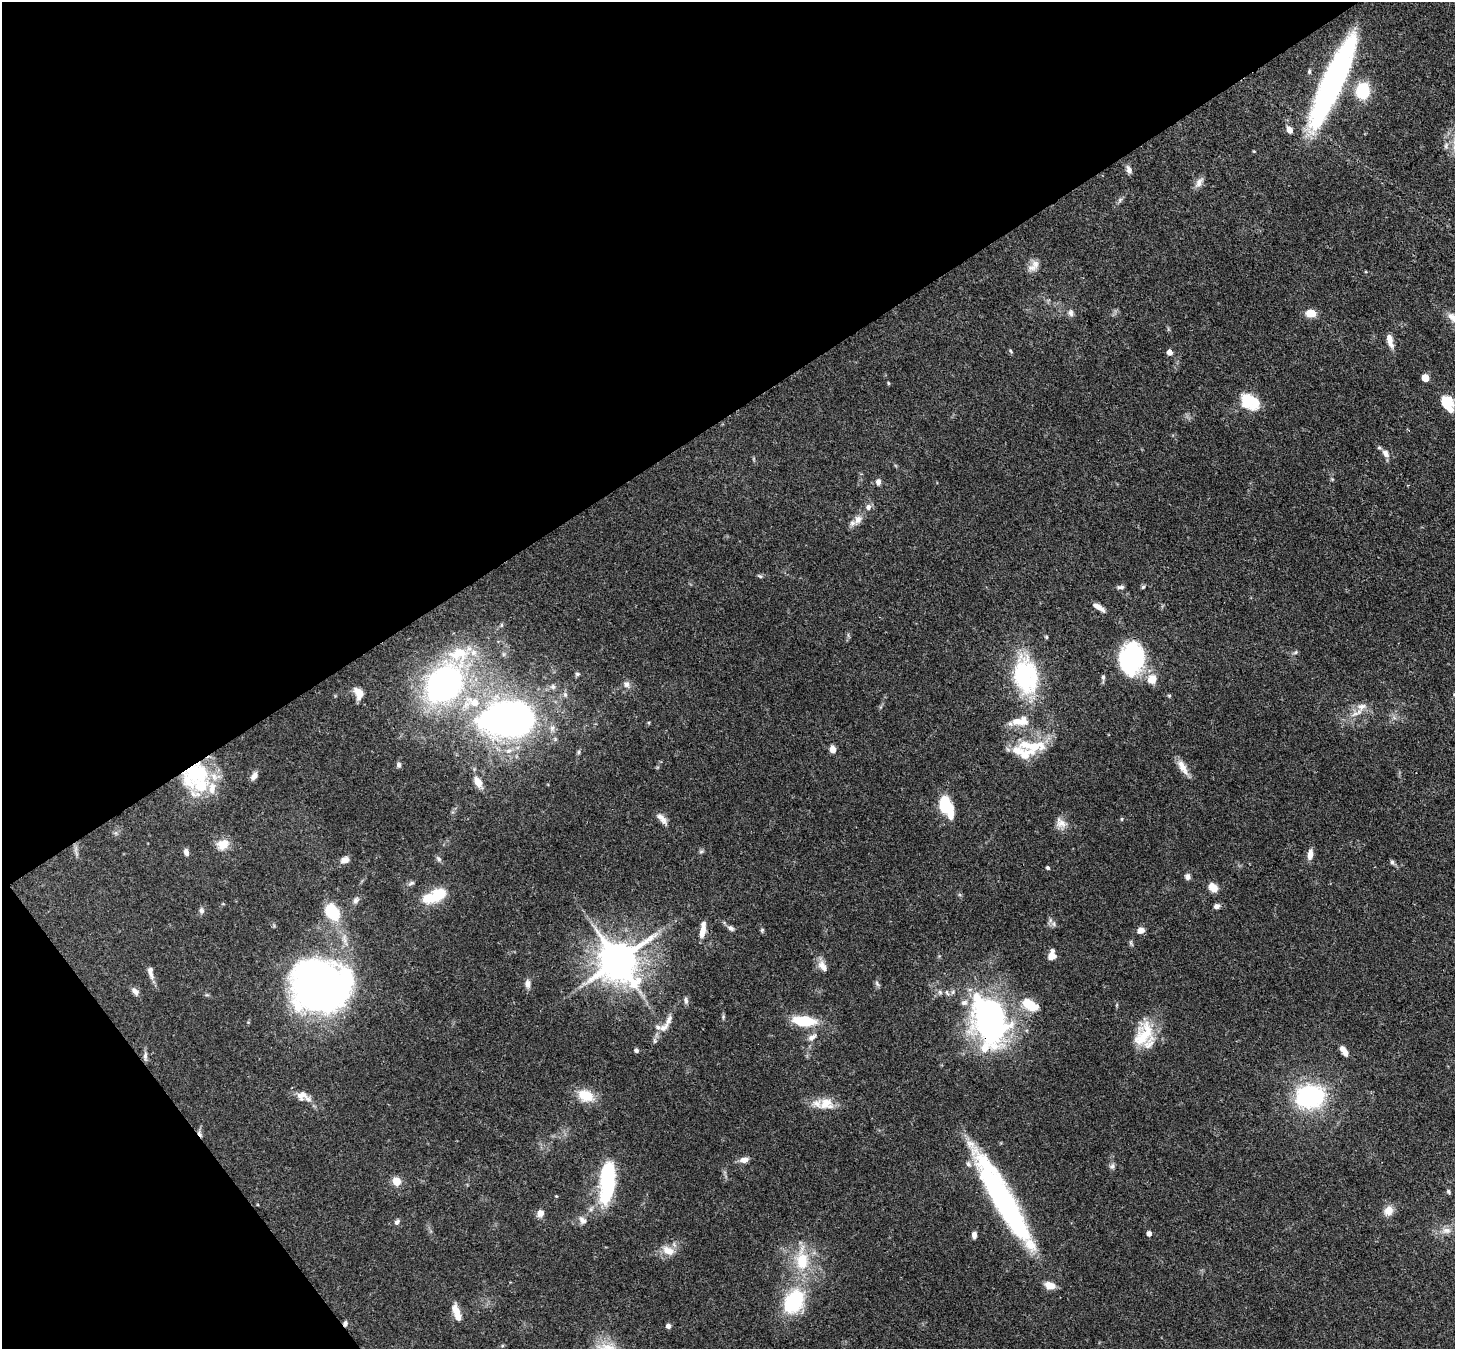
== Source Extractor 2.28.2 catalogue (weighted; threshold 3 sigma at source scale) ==
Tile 5 of 4 x 4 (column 1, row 2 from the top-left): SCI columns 78-1530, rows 3038-4384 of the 5967 x 5939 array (HDU 1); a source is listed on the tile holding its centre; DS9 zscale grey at full resolution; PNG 1457 x 1351 px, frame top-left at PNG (2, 2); no overlay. Shown black and unused: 35% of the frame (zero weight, under 3 of 4 exposures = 7% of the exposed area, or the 3 px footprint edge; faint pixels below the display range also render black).
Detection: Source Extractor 2.28.2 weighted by HDU 2 'WHT'; one run over the whole footprint, this tile lists its part. Background 0.0985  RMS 0.0041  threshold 0.0186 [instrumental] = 3 sigma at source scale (4.5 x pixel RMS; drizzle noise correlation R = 1.50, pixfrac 1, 0.05/0.05 arcsec/px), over >= 5 px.
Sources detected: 142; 5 inside a brighter object's white glare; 1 cosmic-ray / hot-pixel residue — not listed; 17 inside a brighter listed object's ellipse — not listed separately; the other 119 listed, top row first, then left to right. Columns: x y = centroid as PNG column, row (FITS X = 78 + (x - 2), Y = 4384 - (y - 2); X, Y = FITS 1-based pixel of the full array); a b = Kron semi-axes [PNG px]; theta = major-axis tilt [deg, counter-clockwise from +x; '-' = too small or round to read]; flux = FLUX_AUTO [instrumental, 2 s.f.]
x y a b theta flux
1309 71 6 5 - 0.67
1332 82 97 19 66 110
1363 91 16 12 83 15
1289 130 7 5 -59 2.8
1254 151 4 3 - 0.34
1129 170 10 6 -71 1.8
1199 183 13 8 70 2.4
1120 200 8 4 54 0.9
1035 264 12 10 -54 3.1
1366 272 4 3 - 0.38
1071 313 10 7 -82 1.5
1311 313 9 7 0 6
1390 340 18 6 -77 3.6
1011 351 6 4 -60 0.55
1170 352 5 4 - 3.3
1425 378 5 5 - 9.6
888 383 5 3 - 0.42
1250 402 24 17 -31 12
1447 403 17 10 -63 12
1386 453 11 7 -53 2.5
878 482 7 6 - 1.8
868 507 8 7 - 1.7
858 519 12 10 55 3.2
760 576 7 4 -36 0.59
1120 587 10 4 3 1
1143 587 6 4 45 0.58
1099 607 13 5 -34 2.9
1296 652 6 4 71 0.55
1131 659 29 21 80 50
577 674 6 5 - 0.71
1025 676 43 27 -80 40
1103 677 7 5 -83 0.93
1152 679 13 11 60 4.8
444 684 39 31 50 120
626 684 9 8 - 1.8
359 693 12 8 -69 5.4
1169 696 5 4 - 0.48
1362 706 14 8 10 3
506 717 72 39 11 140
1018 721 22 10 19 5.7
1034 746 32 15 9 14
833 749 8 6 -86 2.7
579 752 6 4 88 0.64
399 765 8 5 -80 0.93
1183 767 22 8 -60 4.1
197 773 36 28 -3 31
254 776 12 7 59 1.9
478 782 11 7 -58 3.8
944 804 18 10 86 14
662 819 18 7 -50 2.6
1122 819 6 4 -90 0.42
1061 823 16 10 -46 3.3
223 844 14 12 22 5.7
701 851 7 4 2 0.63
186 852 8 6 -74 1.6
1310 854 12 6 84 2.9
439 859 8 5 -49 0.96
344 860 9 7 22 2.8
1392 862 6 5 - 0.88
1048 868 4 3 - 0.86
1187 877 7 6 - 1.5
411 883 9 5 25 0.92
1213 887 10 8 -46 4.2
438 894 24 12 34 12
355 901 8 6 47 1.3
1217 906 6 6 - 1.7
201 910 8 6 -66 1.1
332 912 19 13 -52 15
1050 920 6 6 - 1.1
731 928 9 6 -34 1.3
703 930 20 6 81 4.3
762 930 5 5 - 0.56
1141 930 7 6 - 2.8
1131 943 7 4 -71 0.68
1052 956 9 7 78 4.7
618 960 12 11 - 1300
823 966 16 9 -51 3.2
150 972 18 7 -78 2.5
528 983 11 6 -87 1.9
321 986 45 38 6 320
135 991 11 7 -51 1.9
940 992 7 5 -69 0.98
947 993 9 4 -63 1
686 1000 10 5 -81 1.1
964 1002 10 8 17 2
1030 1005 20 11 -28 10
992 1020 41 28 90 140
804 1021 21 9 -4 19
664 1027 15 9 35 3.3
1143 1034 37 20 61 15
812 1037 14 7 28 2.2
1343 1049 8 7 - 2
636 1050 5 4 - 1.1
145 1056 11 5 85 1.4
301 1095 15 12 1 3.8
586 1096 20 13 -22 8.7
1310 1097 25 19 15 53
826 1104 20 15 1 7.4
744 1160 10 7 11 2.5
1112 1166 8 6 57 1.1
396 1181 12 10 -49 3.6
607 1182 39 13 85 43
1448 1192 6 5 - 0.74
556 1196 4 4 - 0.32
1003 1200 103 17 -60 110
1388 1211 11 10 - 4.1
540 1213 7 6 - 3
583 1220 12 8 -42 2.1
397 1222 9 6 52 1.1
1446 1230 14 7 -4 2.7
1149 1234 4 4 - 2.1
974 1235 7 5 86 1.9
668 1251 17 10 -26 5.1
802 1260 32 16 -89 17
794 1302 24 17 57 32
456 1311 15 8 -66 4.9
345 1323 7 5 82 1
668 1326 5 5 - 1.8
502 1346 5 4 - 0.43
Overlapping masked pixels (flux is a lower limit): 6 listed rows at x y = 1332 82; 506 717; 197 773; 992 1020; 1003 1200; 345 1323